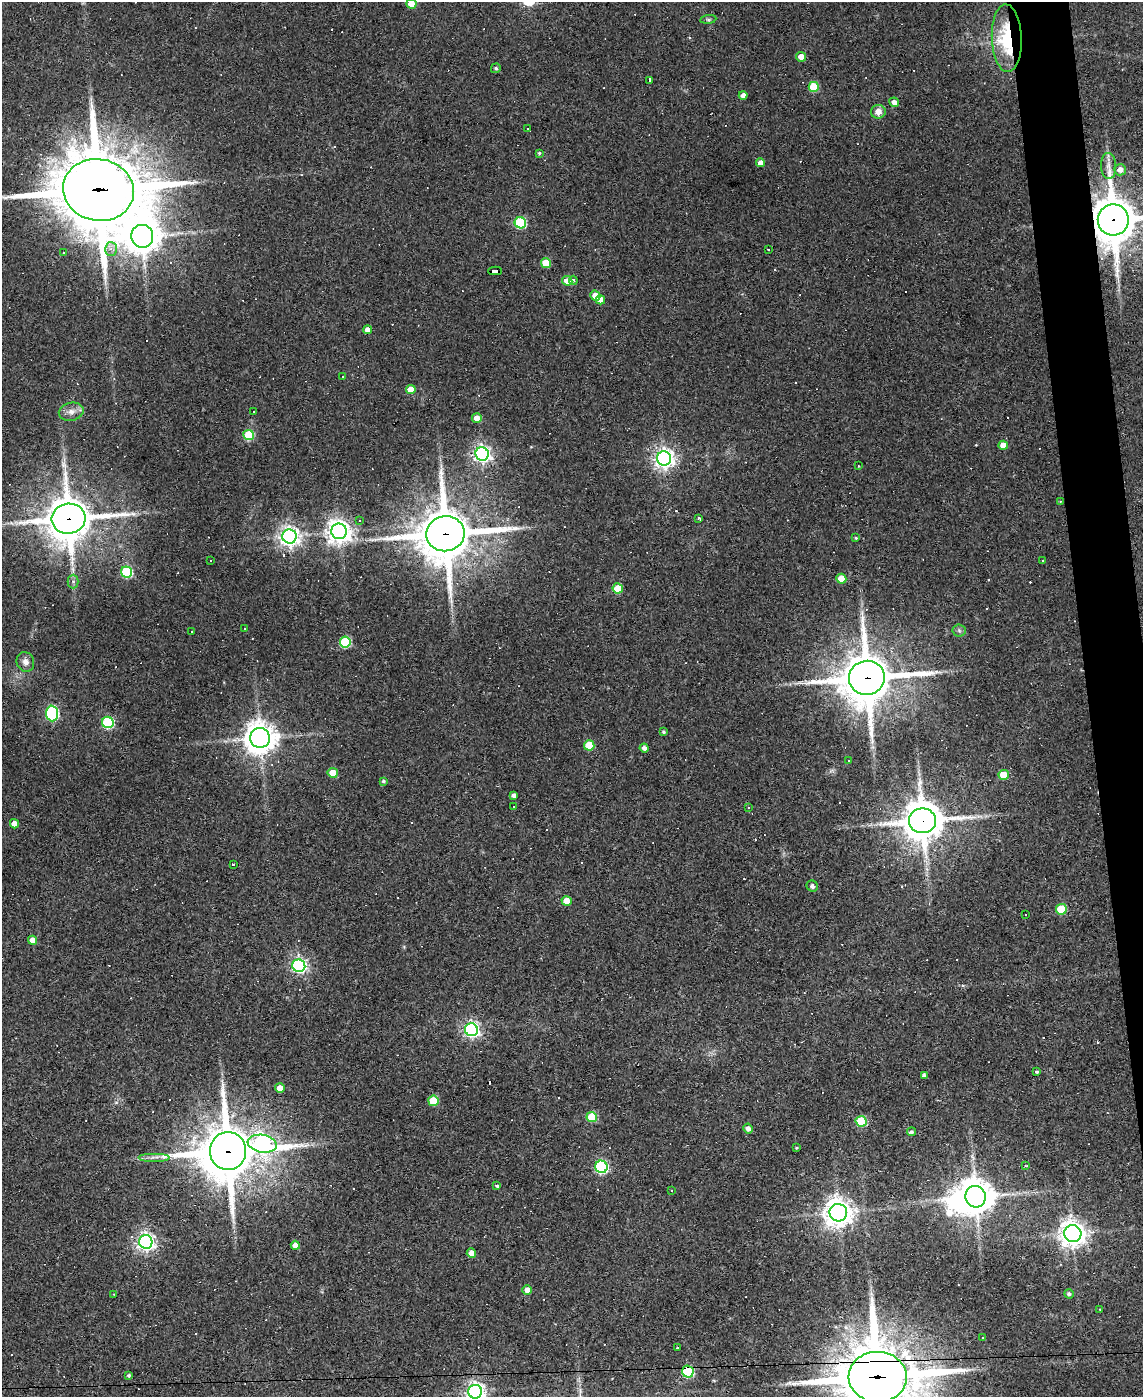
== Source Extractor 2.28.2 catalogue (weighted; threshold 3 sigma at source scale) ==
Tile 6 of 4 x 3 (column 2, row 2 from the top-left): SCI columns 1142-2282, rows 1625-3019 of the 4564 x 4539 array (HDU 1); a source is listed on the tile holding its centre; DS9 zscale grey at full resolution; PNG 1145 x 1399 px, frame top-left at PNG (2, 2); each listed source drawn as its Kron ellipse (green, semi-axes under 4 px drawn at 4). Shown black and unused: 4% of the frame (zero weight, under 3 of 4 exposures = <1% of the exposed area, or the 3 px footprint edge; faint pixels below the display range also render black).
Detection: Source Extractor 2.28.2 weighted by HDU 2 'WHT'; one run over the whole footprint, this tile lists its part. Background 0.0831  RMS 0.0059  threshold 0.0265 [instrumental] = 3 sigma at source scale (4.5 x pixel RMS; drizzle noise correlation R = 1.50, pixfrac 1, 0.05/0.05 arcsec/px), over >= 5 px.
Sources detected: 184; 1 inside a brighter object's white glare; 69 cosmic-ray / hot-pixel residue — neither listed nor drawn; the other 114 listed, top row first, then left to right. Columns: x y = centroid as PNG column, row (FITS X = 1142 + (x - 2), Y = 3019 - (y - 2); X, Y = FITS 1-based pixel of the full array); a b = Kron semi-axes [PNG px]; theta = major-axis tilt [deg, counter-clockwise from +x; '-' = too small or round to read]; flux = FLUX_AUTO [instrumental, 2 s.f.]
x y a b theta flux
411 4 5 4 - 8.2
708 19 8 4 7 1.1
1007 38 34 15 -88 41
801 57 5 4 - 6.3
496 68 5 4 - 1.1
650 80 4 3 - 25
814 87 5 5 - 22
743 95 4 4 - 3.4
894 102 5 4 - 3.5
878 112 7 7 - 4.8
527 129 4 3 - 1.7
539 153 4 3 - 0.8
760 163 4 4 - 3.2
1109 166 13 7 -87 4.3
1120 170 6 5 - 4.3
98 190 35 30 -11 5300
1113 220 15 15 - 2500
520 223 6 5 - 48
142 236 11 11 - 1100
111 249 7 6 - 2.4
768 249 2 2 - 0.66
63 253 3 2 - 0.83
546 263 5 5 - 13
495 271 7 4 -1 74
573 280 4 4 - 1.1
567 281 5 4 - 12
595 296 5 5 - 7.2
600 300 4 4 - 6.1
368 330 4 4 - 3.7
343 377 3 3 - 1
411 389 5 4 - 10
71 412 12 9 13 4
254 412 3 3 - 6.4
477 418 5 5 - 6.6
249 435 5 5 - 34
1003 445 5 4 - 5.9
482 454 7 6 - 220
664 458 7 7 - 330
858 466 2 2 - 0.45
1060 501 2 2 - 0.37
699 518 3 3 - 1.7
69 519 17 15 6 1800
360 521 2 2 - 0.39
339 531 8 7 - 490
445 534 19 17 10 3000
289 536 7 7 - 330
856 538 4 4 - 0.6
211 561 2 2 - 0.53
1042 561 3 2 - 0.67
126 572 6 5 - 50
841 579 5 5 - 10
73 581 7 5 90 1.8
618 588 5 5 - 16
244 629 2 2 - 0.48
959 630 6 6 - 1.4
192 631 3 3 - 3.2
345 642 5 5 - 42
25 662 10 8 -67 3.3
867 678 18 17 - 2800
52 713 8 6 -87 89
108 722 6 5 - 58
663 732 3 3 - 1
260 738 10 10 - 890
589 745 5 5 - 17
644 748 4 4 - 2.4
848 760 3 2 - 0.61
333 773 5 5 - 11
1004 775 5 5 - 16
383 781 4 4 - 0.9
514 796 4 4 - 2
513 806 3 3 - 3.6
748 808 3 2 - 0.39
922 821 13 12 - 1700
14 824 5 4 - 5.7
233 864 3 3 - 3.5
812 886 6 5 - 2
567 901 5 4 - 11
1061 909 5 5 - 24
1025 915 2 2 - 0.49
32 940 4 4 - 4.2
299 966 6 6 - 140
471 1030 6 6 - 170
1036 1071 3 3 - 3.4
924 1076 4 3 - 1.5
280 1088 5 4 - 6.4
433 1101 5 5 - 18
592 1117 5 5 - 23
861 1121 5 5 - 27
748 1129 5 4 - 2.6
911 1132 4 4 - 1.2
262 1144 15 9 -10 240
796 1148 3 2 - 0.54
228 1151 19 18 - 2900
155 1157 16 3 0 2.2
1025 1166 3 2 - 0.64
601 1167 6 6 - 88
497 1186 4 3 - 1.3
672 1191 3 3 - 2.8
975 1197 11 10 - 1200
838 1213 9 8 - 730
1073 1233 9 8 - 610
146 1242 7 6 - 250
295 1245 4 4 - 4
471 1253 5 4 - 5.1
527 1290 4 4 - 3.9
114 1294 3 2 - 0.33
1069 1294 5 4 - 1.3
1100 1309 2 2 - 0.47
982 1338 2 2 - 0.51
677 1348 3 3 - 0.7
688 1372 6 5 - 56
129 1375 3 3 - 0.96
878 1377 29 25 -2 4900
475 1392 7 7 - 280
Overlapping masked pixels (flux is a lower limit): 14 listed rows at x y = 1007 38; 650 80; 98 190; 1113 220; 495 271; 69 519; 445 534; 867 678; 922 821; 262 1144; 228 1151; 975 1197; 688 1372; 878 1377
Isophote crosses this tile's border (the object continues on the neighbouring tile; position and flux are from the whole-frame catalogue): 5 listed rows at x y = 411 4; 98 190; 1113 220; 878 1377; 475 1392